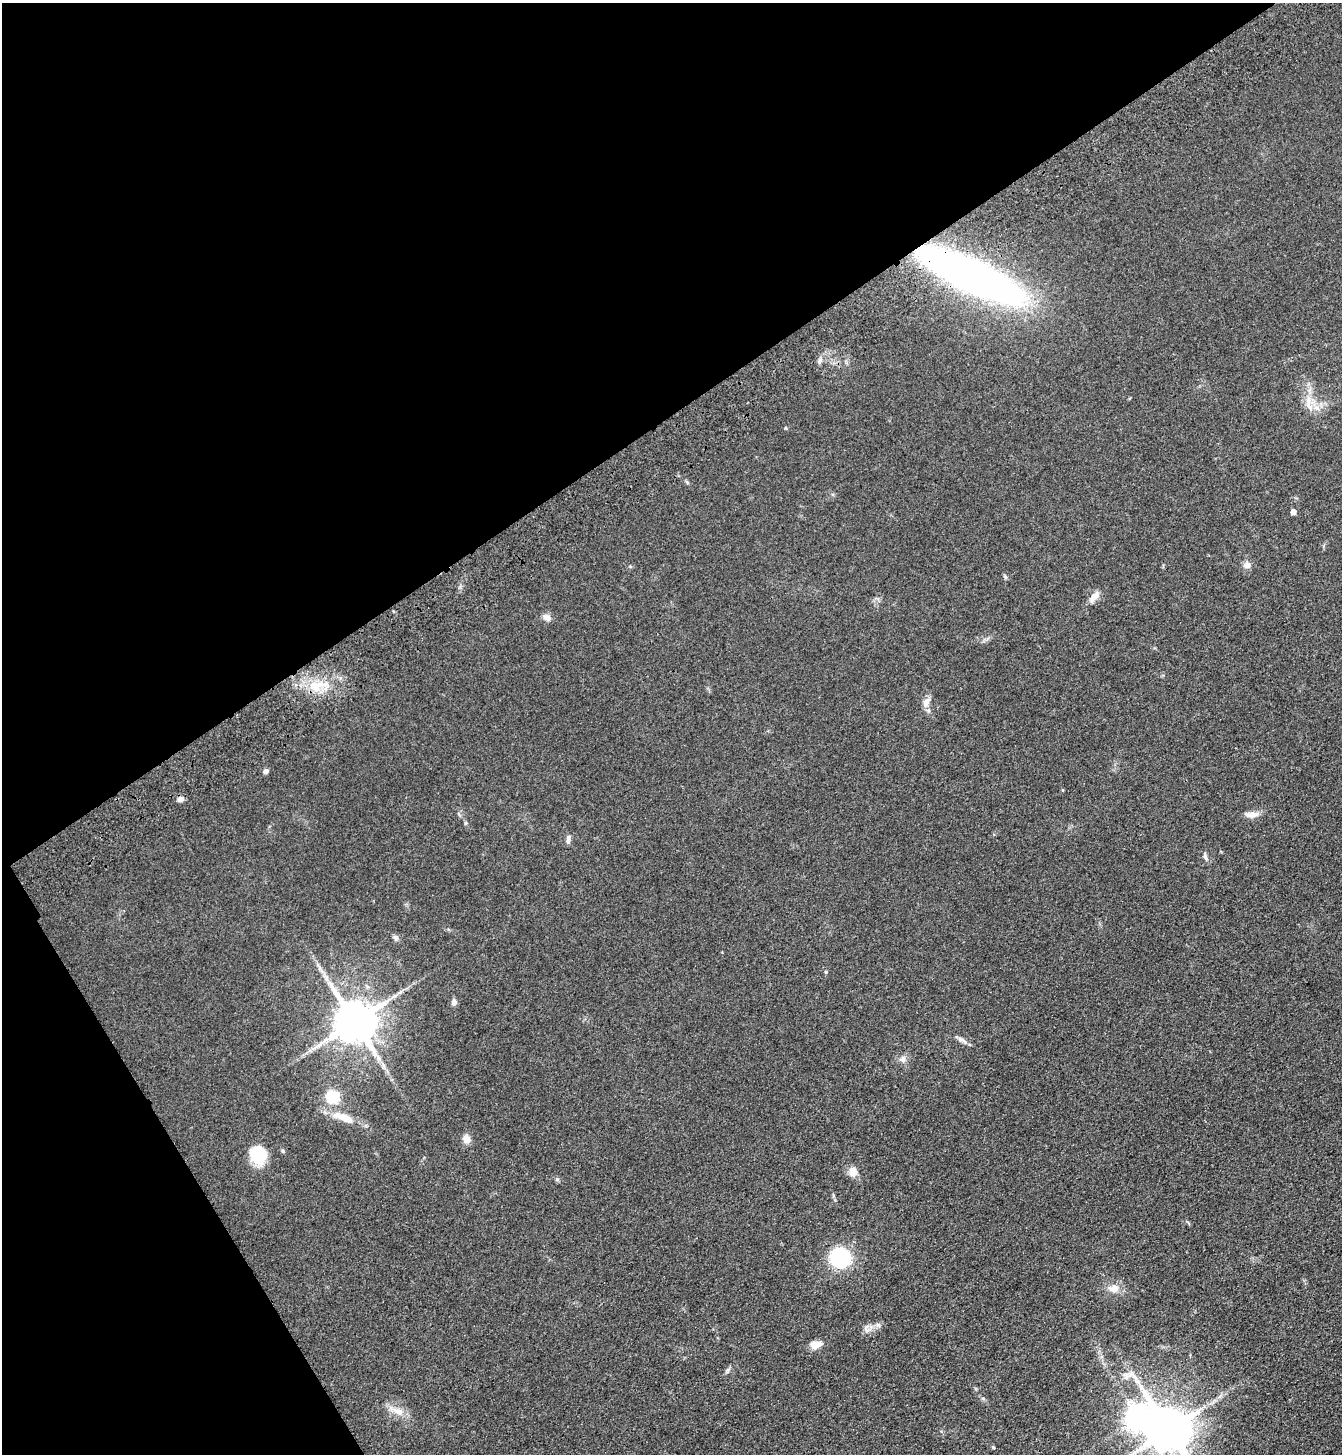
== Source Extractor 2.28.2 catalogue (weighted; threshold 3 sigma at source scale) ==
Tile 5 of 4 x 4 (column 1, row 2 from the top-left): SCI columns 233-1572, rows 3008-4459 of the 5961 x 6016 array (HDU 1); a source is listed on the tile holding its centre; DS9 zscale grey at full resolution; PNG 1344 x 1456 px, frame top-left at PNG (2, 3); no overlay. Shown black and unused: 34% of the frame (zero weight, under 3 of 4 exposures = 6% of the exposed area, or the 3 px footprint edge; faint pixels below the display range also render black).
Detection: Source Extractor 2.28.2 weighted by HDU 2 'WHT'; one run over the whole footprint, this tile lists its part. Background 0.119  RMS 0.0092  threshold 0.0414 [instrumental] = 3 sigma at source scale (4.5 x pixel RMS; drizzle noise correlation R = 1.50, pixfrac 1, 0.05/0.05 arcsec/px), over >= 5 px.
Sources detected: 39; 1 inside a brighter object's white glare — not listed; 1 inside a brighter listed object's ellipse — not listed separately; the other 37 listed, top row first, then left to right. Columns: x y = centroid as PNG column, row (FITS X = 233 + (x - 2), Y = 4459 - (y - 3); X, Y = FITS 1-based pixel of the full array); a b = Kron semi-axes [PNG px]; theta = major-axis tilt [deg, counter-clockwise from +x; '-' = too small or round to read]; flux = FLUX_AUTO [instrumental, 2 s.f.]
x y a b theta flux
971 275 72 19 -25 910
820 360 8 5 73 2.4
1309 404 27 9 -79 13
687 482 7 4 -46 1.3
1293 512 4 4 - 6.2
1247 565 10 8 7 5
1005 577 7 4 -72 1.3
1094 597 17 8 52 7.3
546 617 12 8 -22 4.3
316 686 24 13 10 22
926 702 16 7 56 5.3
266 771 5 4 - 4
181 799 8 6 15 3.8
1252 814 22 7 1 7
465 823 6 4 90 1.3
568 839 12 5 81 3.2
1205 857 12 5 -65 2.6
396 938 8 6 -15 2.5
826 972 5 3 - 0.95
326 977 11 5 -69 3.9
454 1002 8 6 75 3.5
355 1021 12 11 - 3700
961 1040 13 6 -27 3.9
903 1059 10 8 53 4.2
333 1097 11 10 - 34
344 1118 33 10 -20 19
466 1139 9 8 - 7.7
257 1155 20 16 -69 33
853 1171 14 11 -87 6.8
840 1258 16 15 - 81
1114 1288 14 9 9 9.2
878 1325 8 4 -44 1.9
816 1345 13 8 15 9.1
727 1371 11 3 61 1.8
1126 1377 8 4 72 2.9
398 1411 18 9 -18 10
1169 1429 13 12 - 3900
Overlapping masked pixels (flux is a lower limit): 1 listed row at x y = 971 275
Isophote crosses this tile's border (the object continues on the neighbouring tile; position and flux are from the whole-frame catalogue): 1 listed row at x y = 1169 1429
Unlisted compact peaks at least as high as the median listed source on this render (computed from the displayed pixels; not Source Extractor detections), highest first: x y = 557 1179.